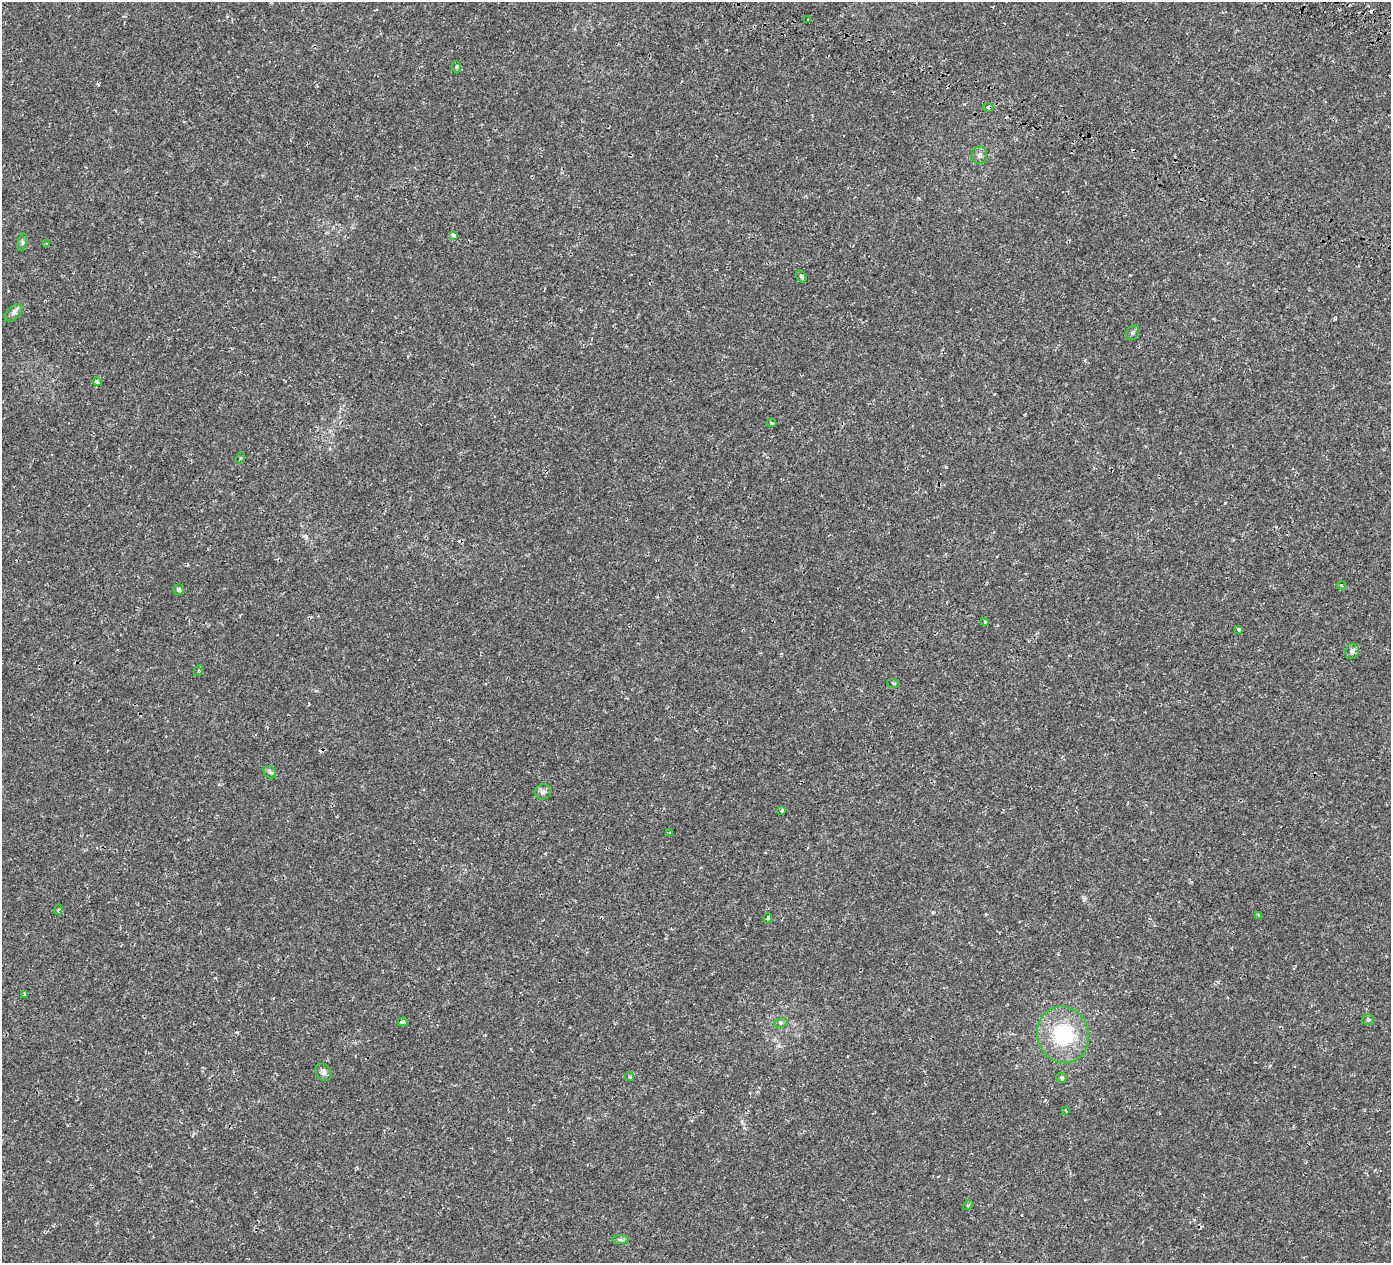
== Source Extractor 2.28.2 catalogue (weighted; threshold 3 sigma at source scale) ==
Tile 10 of 4 x 4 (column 2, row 3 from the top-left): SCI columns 1705-3093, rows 1915-3175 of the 6180 x 6285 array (HDU 1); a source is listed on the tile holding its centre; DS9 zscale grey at full resolution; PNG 1393 x 1265 px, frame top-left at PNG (2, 2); each listed source drawn as its Kron ellipse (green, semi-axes under 4 px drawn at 4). Shown black and unused: <1% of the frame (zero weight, under 2 of 3 exposures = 18% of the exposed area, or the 3 px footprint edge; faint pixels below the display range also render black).
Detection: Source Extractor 2.28.2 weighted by HDU 2 'WHT'; one run over the whole footprint, this tile lists its part. Background 0.001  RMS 0.0016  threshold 0.00738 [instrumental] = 3 sigma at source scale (4.5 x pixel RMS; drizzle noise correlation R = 1.50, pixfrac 1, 0.0396/0.0396 arcsec/px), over >= 5 px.
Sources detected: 42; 4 cosmic-ray / hot-pixel residue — neither listed nor drawn; the other 38 listed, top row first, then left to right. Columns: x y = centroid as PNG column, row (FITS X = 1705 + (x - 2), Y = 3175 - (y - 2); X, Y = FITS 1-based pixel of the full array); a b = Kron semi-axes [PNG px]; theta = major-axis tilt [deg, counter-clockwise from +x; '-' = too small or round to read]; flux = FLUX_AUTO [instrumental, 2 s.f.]
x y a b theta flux
808 19 3 3 - 2.4
456 67 6 4 90 0.23
988 107 5 4 - 0.86
980 155 8 7 - 0.59
454 235 4 3 - 1.2
22 242 9 3 77 0.29
46 244 3 3 - 0.17
802 277 6 4 -57 0.32
14 313 10 6 45 0.56
1133 332 8 6 57 0.33
97 382 5 3 - 0.48
772 423 4 3 - 0.22
240 458 5 3 - 0.13
1342 586 4 3 - 0.17
179 589 5 5 - 0.25
985 621 4 4 - 0.17
1239 629 3 3 - 0.53
1352 651 8 6 61 0.61
198 671 5 3 - 0.2
893 683 6 3 -12 0.22
270 772 7 5 -43 0.32
543 792 8 7 - 0.57
782 811 4 4 - 0.24
670 833 4 4 - 0.23
58 909 5 4 - 0.22
1259 915 4 3 - 0.31
768 918 4 3 - 0.35
24 994 4 3 - 0.21
1368 1020 6 5 - 0.34
403 1022 5 4 - 0.35
781 1023 7 4 20 0.26
1063 1035 28 26 -73 11
323 1072 9 7 -58 0.56
630 1077 4 4 - 0.27
1061 1078 5 5 - 0.37
1065 1110 4 2 - 0.14
968 1205 5 3 - 0.18
620 1240 8 4 0 0.29
Overlapping masked pixels (flux is a lower limit): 1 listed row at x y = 988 107